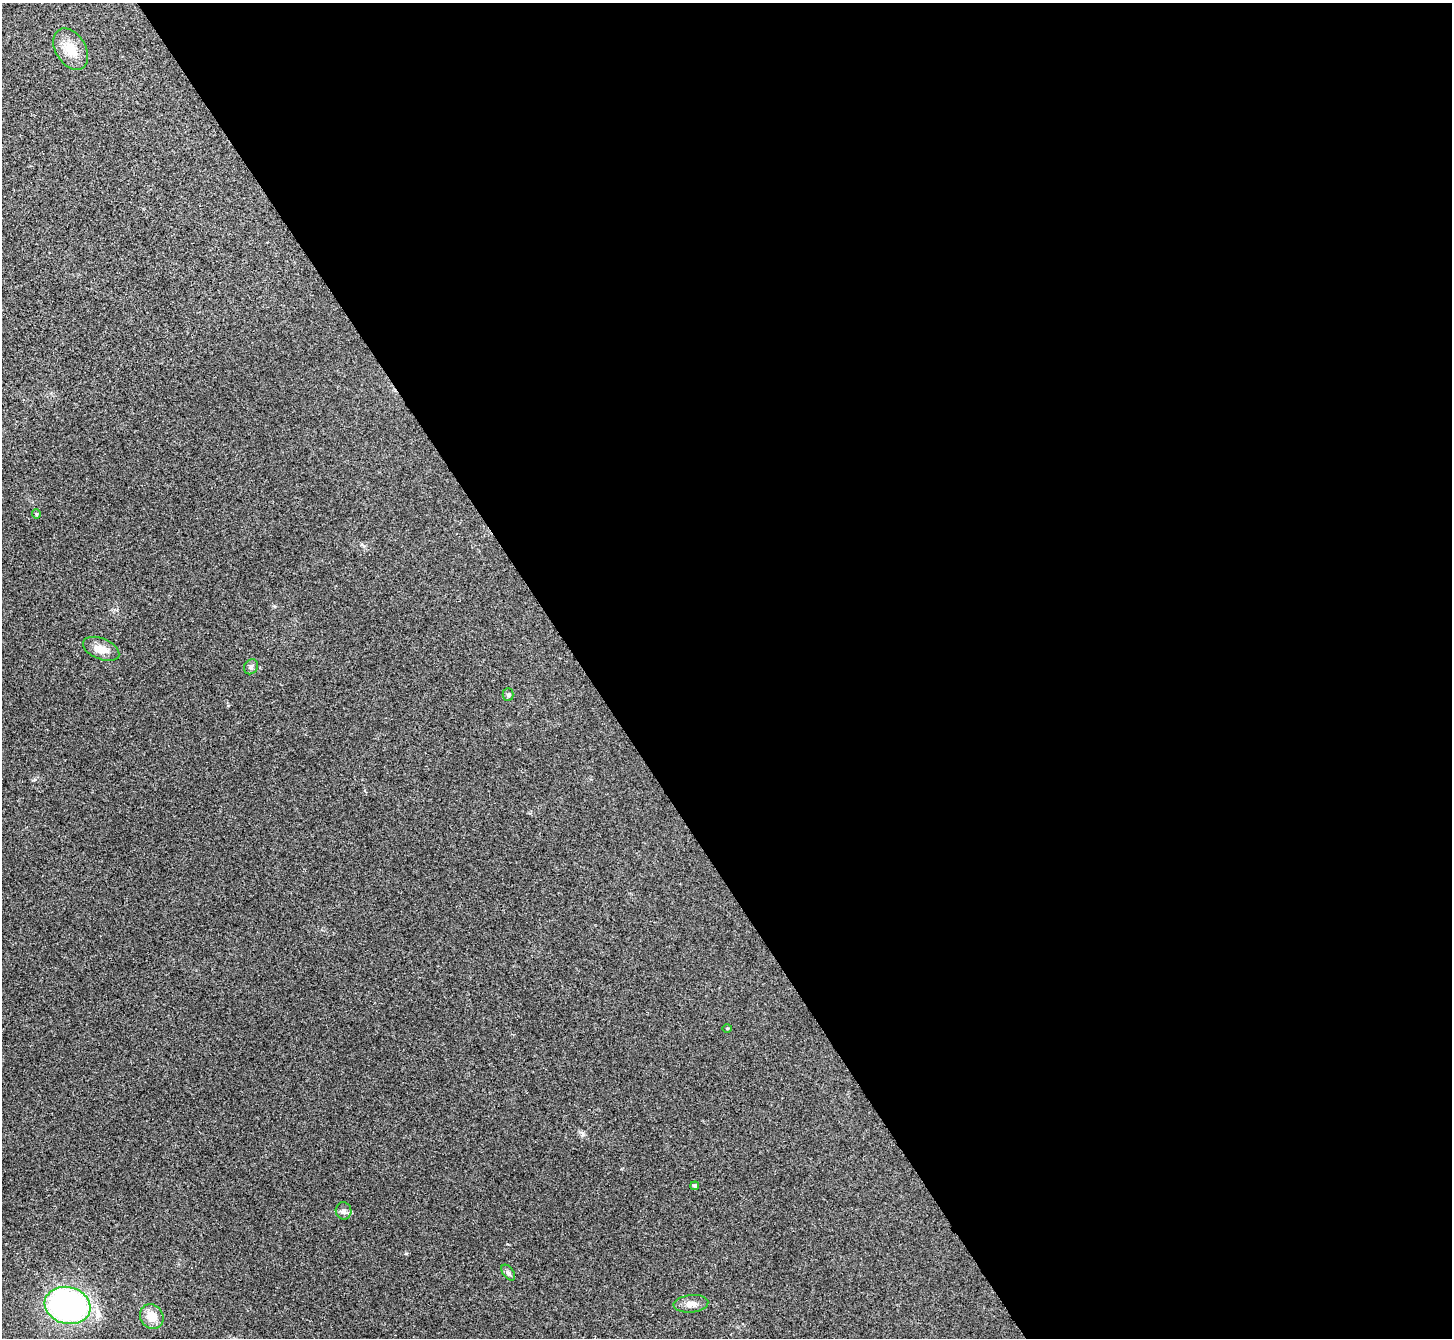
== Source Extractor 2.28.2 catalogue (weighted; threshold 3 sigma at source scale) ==
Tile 8 of 4 x 4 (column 4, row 2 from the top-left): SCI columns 4356-5805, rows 2836-4171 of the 5814 x 5806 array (HDU 1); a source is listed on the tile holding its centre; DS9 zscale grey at full resolution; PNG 1454 x 1340 px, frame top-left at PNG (2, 3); each listed source drawn as its Kron ellipse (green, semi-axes under 4 px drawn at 4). Shown black and unused: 60% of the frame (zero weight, under 3 of 4 exposures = <1% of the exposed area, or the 3 px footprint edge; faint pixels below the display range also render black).
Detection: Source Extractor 2.28.2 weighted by HDU 2 'WHT'; one run over the whole footprint, this tile lists its part. Background 0.0679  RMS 0.007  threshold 0.0314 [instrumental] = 3 sigma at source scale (4.5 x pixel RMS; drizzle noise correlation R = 1.50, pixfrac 1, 0.05/0.05 arcsec/px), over >= 5 px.
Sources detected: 14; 1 inside a brighter object's white glare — neither listed nor drawn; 1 inside a brighter listed object's ellipse — not listed separately; the other 12 listed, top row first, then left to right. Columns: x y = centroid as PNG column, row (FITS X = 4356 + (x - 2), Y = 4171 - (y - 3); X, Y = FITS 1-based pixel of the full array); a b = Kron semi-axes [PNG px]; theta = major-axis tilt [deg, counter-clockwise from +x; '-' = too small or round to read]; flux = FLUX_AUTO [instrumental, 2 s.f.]
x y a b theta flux
71 49 22 15 -58 12
36 514 5 4 - 0.73
101 649 19 10 -23 7.5
251 667 8 6 57 1.7
508 695 6 5 - 1.2
727 1028 5 3 - 0.74
695 1186 4 4 - 1.7
344 1211 8 8 - 2.3
508 1273 9 5 -52 1.8
691 1304 17 8 5 4.9
68 1305 23 18 -16 180
152 1317 13 11 -56 10